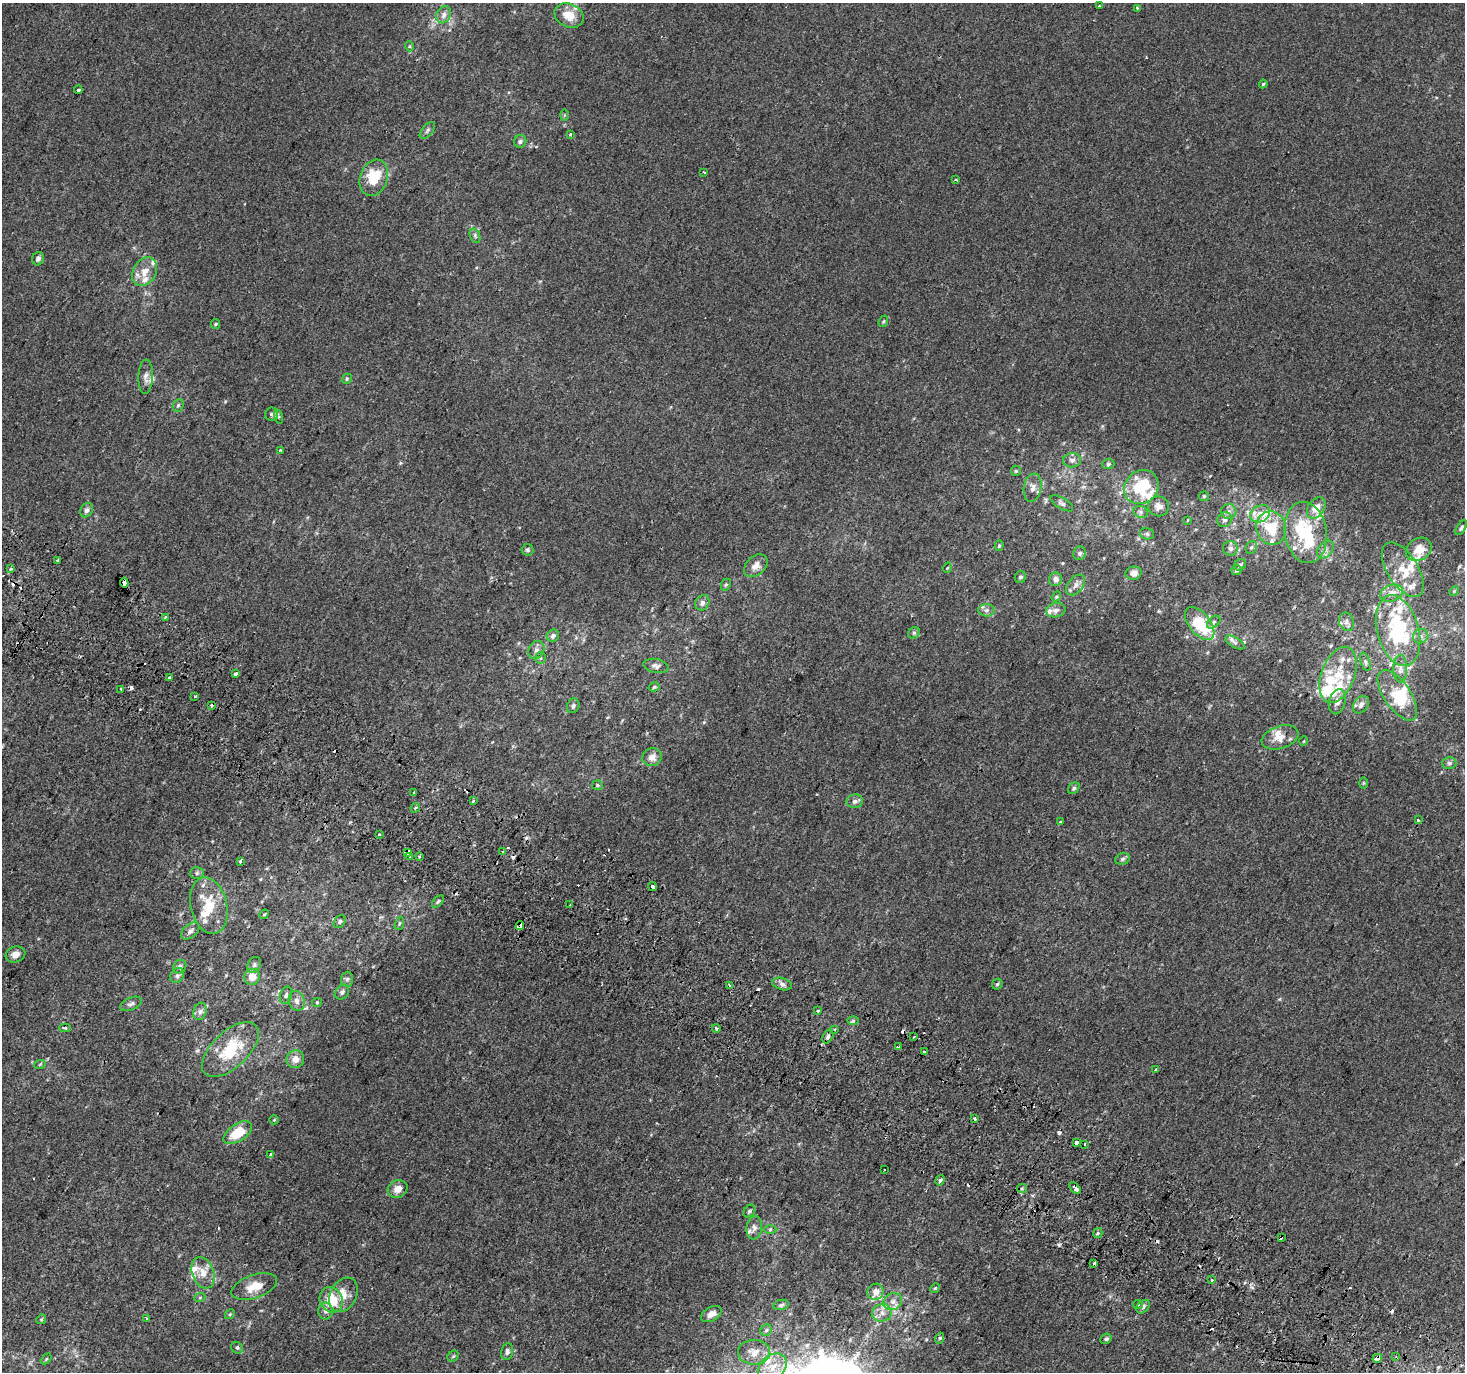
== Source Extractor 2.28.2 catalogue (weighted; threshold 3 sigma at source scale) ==
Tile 6 of 4 x 4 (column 2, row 2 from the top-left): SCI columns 1496-2958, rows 3039-4408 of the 5908 x 6010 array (HDU 1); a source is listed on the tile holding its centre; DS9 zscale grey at full resolution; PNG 1467 x 1374 px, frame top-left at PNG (2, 3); each listed source drawn as its Kron ellipse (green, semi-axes under 4 px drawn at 4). Shown black and unused: <1% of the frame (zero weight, under 2 of 3 exposures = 2% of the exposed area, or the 3 px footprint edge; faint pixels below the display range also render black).
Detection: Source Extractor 2.28.2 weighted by HDU 2 'WHT'; one run over the whole footprint, this tile lists its part. Background 6.26e-04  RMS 0.0036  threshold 0.0164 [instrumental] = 3 sigma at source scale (4.5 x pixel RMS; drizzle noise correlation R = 1.50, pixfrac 1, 0.0396/0.0396 arcsec/px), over >= 5 px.
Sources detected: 259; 2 inside a brighter object's white glare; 24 cosmic-ray / hot-pixel residue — neither listed nor drawn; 34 inside a brighter listed object's ellipse — not listed separately; the other 199 listed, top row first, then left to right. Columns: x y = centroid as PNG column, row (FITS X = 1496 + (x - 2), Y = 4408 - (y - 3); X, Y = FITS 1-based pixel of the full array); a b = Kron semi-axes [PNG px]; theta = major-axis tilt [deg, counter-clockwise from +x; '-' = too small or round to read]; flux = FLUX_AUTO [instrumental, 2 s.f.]
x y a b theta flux
1099 6 3 2 - 0.4
1137 8 3 3 - 0.3
444 15 9 7 59 1.7
569 15 15 11 -25 5.7
409 46 5 3 - 0.38
1263 84 4 4 - 0.46
78 90 4 4 - 3.7
564 115 6 4 89 0.45
427 130 10 5 50 0.86
570 134 4 3 - 0.57
520 141 6 6 - 1.1
704 172 3 3 - 1.1
374 178 19 13 71 12
955 179 4 2 - 0.37
475 236 7 5 -67 0.67
38 259 7 5 70 1.1
145 272 15 11 61 4.3
883 321 6 4 68 0.46
215 324 5 4 - 0.43
146 377 17 7 88 2
347 379 5 4 - 0.51
178 405 6 5 - 0.63
272 414 6 6 - 0.98
278 417 7 4 -72 0.63
280 450 3 3 - 1.3
1072 460 9 7 6 1.4
1108 464 6 5 - 0.65
1016 471 5 5 - 0.47
1141 487 18 16 42 16
1033 488 14 9 81 2.2
1204 496 5 4 - 0.39
1062 503 13 5 -30 1
1159 506 10 10 - 2.2
1316 508 11 8 55 3.9
87 510 7 6 - 1.2
1140 512 7 6 - 0.87
1229 512 8 7 - 1.4
1260 514 10 8 31 2.9
1188 520 4 2 - 0.24
1224 520 8 7 - 1.2
1271 528 17 14 -72 10
1461 528 8 4 57 0.77
1306 532 31 21 -81 19
1147 534 7 5 -15 0.74
999 546 5 4 - 0.56
1251 547 7 5 67 0.72
1230 548 7 7 - 1.2
1325 549 10 7 52 1.6
1419 549 13 11 34 4.7
527 550 6 6 - 0.68
1080 553 7 6 - 0.98
57 561 4 3 - 1.5
1240 565 6 5 - 0.68
756 566 13 9 42 2.9
947 568 5 3 - 0.33
11 569 4 3 - 0.51
1236 570 5 5 - 0.79
1403 570 31 15 -58 8.1
1134 573 8 6 11 2.2
1020 577 6 5 - 0.92
1055 579 7 6 - 1.9
124 583 5 3 - 3.8
726 585 6 4 67 0.5
1076 585 12 7 52 1.9
1454 591 5 4 - 0.38
1391 593 12 8 21 2.6
1056 597 5 4 - 0.46
702 603 8 6 60 1.5
987 610 8 6 2 1.2
1056 610 10 7 10 1.6
165 617 3 3 - 0.55
1214 622 8 5 42 0.74
1347 622 9 7 -71 1.5
1200 623 19 10 -51 17
1398 631 36 21 -75 35
914 633 6 5 - 0.68
553 636 6 6 - 1.1
1421 636 8 7 - 1.4
1235 642 11 5 -30 1.2
536 650 9 7 61 1.6
540 658 6 5 - 0.64
1365 662 9 4 -72 0.77
656 666 13 7 -12 1.4
1400 669 14 7 90 2
235 674 3 3 - 3.1
1338 675 29 16 69 11
169 678 4 3 - 0.64
654 687 6 4 16 0.51
121 689 3 2 - 0.58
1397 695 29 13 -56 13
195 696 3 3 - 0.7
1337 702 13 8 77 2.1
212 705 3 3 - 1.4
1361 705 10 7 53 1.4
573 706 7 6 - 1
1280 737 19 11 19 4.1
1304 741 5 3 - 0.27
652 757 10 8 19 2.6
1449 763 7 6 - 0.81
1363 783 6 4 90 0.42
597 785 5 5 - 0.53
1074 788 6 5 - 0.67
414 793 3 2 - 0.68
473 801 3 3 - 0.87
855 801 8 6 12 1.3
415 808 5 4 - 0.48
1418 820 3 3 - 0.55
1060 822 3 3 - 0.48
379 834 3 2 - 0.65
503 851 3 3 - 1.1
407 853 4 3 - 3.7
410 857 3 3 - 0.73
419 857 3 3 - 1.5
1122 859 7 5 17 0.86
240 861 3 3 - 1.4
197 873 7 6 - 0.87
652 887 4 3 - 3.6
438 901 7 4 48 0.65
570 905 3 3 - 1.4
209 906 29 18 -77 13
264 914 5 4 - 0.39
340 922 7 5 52 0.71
399 923 7 4 71 0.53
520 926 4 3 - 1.8
190 931 10 6 41 1.4
15 954 10 8 20 2.2
254 965 8 6 65 0.95
180 967 7 6 - 0.99
177 976 8 6 58 0.97
252 977 8 7 - 3.6
347 979 7 6 - 0.86
782 984 10 6 -15 1.3
997 984 6 5 - 0.61
730 986 4 3 - 0.89
342 992 8 6 47 1.1
286 995 9 6 74 0.84
297 1001 10 8 -74 1.6
317 1002 5 4 - 0.39
131 1004 11 6 25 1.1
818 1010 3 3 - 2.2
200 1011 9 6 73 1.2
853 1021 6 4 2 0.53
65 1028 6 4 1 0.51
716 1028 4 3 - 0.43
835 1029 3 3 - 0.99
828 1037 7 5 59 0.84
914 1037 3 2 - 0.77
899 1047 3 3 - 0.73
230 1050 35 18 43 16
924 1051 3 2 - 0.54
295 1059 9 9 - 2.9
40 1064 6 3 19 0.36
1155 1069 3 2 - 0.3
975 1119 3 2 - 1
274 1120 5 4 - 0.4
238 1133 16 8 33 9.6
1076 1142 3 3 - 6.4
1084 1144 3 3 - 0.78
271 1154 3 3 - 2.6
884 1169 3 3 - 1.2
940 1180 6 4 72 0.63
1022 1188 5 4 - 0.59
1075 1188 7 3 -48 4.6
398 1189 10 8 26 3.1
749 1211 7 5 52 0.73
754 1228 11 7 81 1.7
770 1229 6 4 2 0.51
1098 1233 5 4 - 0.47
1281 1237 3 3 - 1.8
1094 1263 3 3 - 1.9
203 1273 16 11 -70 4.3
1212 1280 3 3 - 1.1
254 1287 24 11 18 6
935 1288 5 4 - 0.45
876 1292 8 7 - 3
344 1295 18 13 60 4.8
200 1297 5 3 - 0.35
331 1300 13 11 -60 11
893 1302 10 8 30 2.2
1138 1304 5 4 - 0.39
781 1305 8 5 11 0.7
1143 1307 8 5 43 0.88
326 1311 8 7 - 1.4
882 1313 10 8 13 2.6
230 1314 5 4 - 0.46
711 1314 11 6 31 2.5
146 1318 4 3 - 0.42
41 1319 5 4 - 0.49
766 1330 6 5 - 0.64
940 1338 5 3 - 0.37
1106 1339 6 5 - 0.7
237 1348 6 5 - 0.63
507 1352 8 6 78 1.1
754 1352 16 12 -1 3.9
453 1356 6 5 - 0.52
1396 1357 3 2 - 0.45
1377 1358 5 4 - 3.9
46 1359 6 4 45 0.44
772 1367 16 12 43 6.2
Overlapping masked pixels (flux is a lower limit): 6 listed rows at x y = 57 561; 124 583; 407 853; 520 926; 1281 1237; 1377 1358
Isophote crosses this tile's border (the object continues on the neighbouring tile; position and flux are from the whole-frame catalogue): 1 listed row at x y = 772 1367
Unlisted compact peaks at least as high as the median listed source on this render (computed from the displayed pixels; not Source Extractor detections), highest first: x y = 1059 1245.